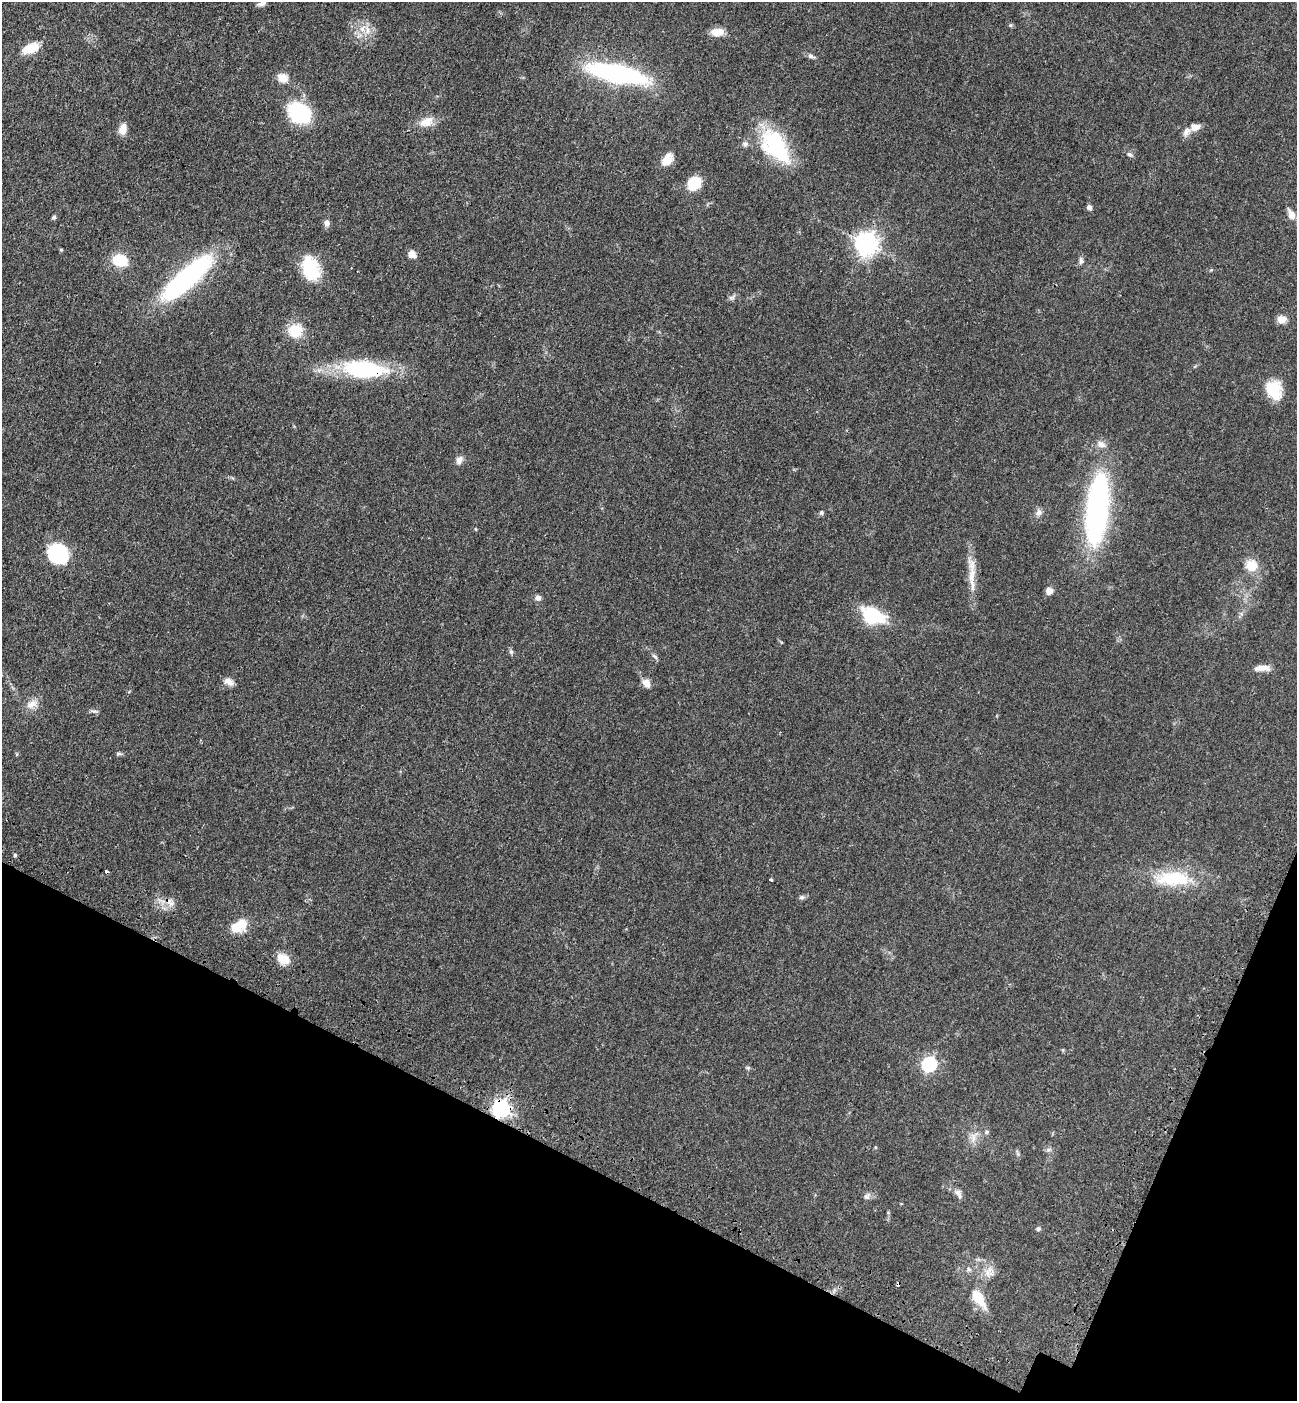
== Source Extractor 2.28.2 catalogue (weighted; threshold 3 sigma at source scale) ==
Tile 15 of 4 x 4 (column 3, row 4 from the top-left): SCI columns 2822-4116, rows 84-1482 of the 5774 x 5764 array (HDU 1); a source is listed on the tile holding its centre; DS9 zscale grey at full resolution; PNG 1299 x 1403 px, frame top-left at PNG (2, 2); no overlay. Shown black and unused: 19% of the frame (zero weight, under 3 of 4 exposures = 6% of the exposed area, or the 3 px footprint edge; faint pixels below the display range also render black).
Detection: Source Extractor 2.28.2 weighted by HDU 2 'WHT'; one run over the whole footprint, this tile lists its part. Background 0.0449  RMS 0.0053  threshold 0.0239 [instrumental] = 3 sigma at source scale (4.5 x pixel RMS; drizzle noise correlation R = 1.50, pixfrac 1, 0.05/0.05 arcsec/px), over >= 5 px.
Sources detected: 76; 1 inside a brighter object's white glare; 3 cosmic-ray / hot-pixel residue — not listed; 3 inside a brighter listed object's ellipse — not listed separately; the other 69 listed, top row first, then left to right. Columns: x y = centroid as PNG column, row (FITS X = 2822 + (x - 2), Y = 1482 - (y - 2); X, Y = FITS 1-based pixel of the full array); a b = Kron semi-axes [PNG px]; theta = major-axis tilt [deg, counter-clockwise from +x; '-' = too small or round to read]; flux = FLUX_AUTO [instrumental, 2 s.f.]
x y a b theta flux
262 3 11 6 25 2.4
362 29 11 9 76 4.6
717 32 14 8 3 6.1
31 48 22 11 20 9.3
811 56 10 5 -17 1.5
617 73 45 13 -12 120
283 78 12 9 -26 5.8
299 113 23 20 -39 36
426 122 20 12 28 6.4
1195 127 11 8 5 4.1
123 129 12 7 73 5.3
745 144 8 6 32 1.5
775 146 42 22 -54 46
1129 154 8 5 -29 1.1
667 159 17 11 54 5.8
694 183 11 9 45 17
1089 207 7 6 - 1.4
1291 215 12 7 -68 4.2
54 217 6 5 - 0.97
327 223 9 7 79 2.1
866 244 8 7 - 390
61 250 4 4 - 0.61
412 254 8 7 - 3.6
120 260 18 14 -15 13
1081 261 10 5 -89 1.6
311 268 29 19 -72 20
186 278 50 14 43 130
732 297 11 6 27 1.5
1281 319 10 8 -5 5
295 331 16 15 - 12
364 369 44 17 -7 58
1274 390 20 15 -67 15
459 460 11 8 65 2.6
1097 510 70 19 84 140
821 512 5 5 - 1.1
1038 512 10 8 69 2.2
58 553 19 17 -32 37
1252 565 11 10 - 10
971 575 32 9 85 8.4
1049 591 8 7 - 3.1
538 598 7 7 - 1.9
872 616 21 14 -22 32
511 652 6 6 - 1
654 656 10 4 -40 1.1
1262 668 20 7 3 4.4
229 682 13 7 -30 3
646 683 11 7 -55 3.8
32 704 17 10 18 4.7
94 711 11 2 0 0.94
119 753 7 4 -1 0.86
15 855 4 4 - 0.79
1173 878 48 19 0 29
771 880 4 3 - 0.56
802 897 7 5 13 1.2
235 927 11 9 -23 9.2
283 959 15 11 -28 7.5
929 1064 7 6 - 96
748 1068 6 5 - 0.79
501 1108 7 7 - 180
987 1132 6 5 - 0.83
973 1137 13 7 89 3.4
875 1147 5 3 - 0.45
1048 1150 7 4 18 1
958 1194 15 7 -56 2.6
867 1196 9 8 - 1.7
1038 1229 5 5 - 1.1
969 1269 6 5 - 1.1
988 1272 20 8 72 4.5
978 1297 17 8 -59 17
Overlapping masked pixels (flux is a lower limit): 2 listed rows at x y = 364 369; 501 1108
Isophote crosses this tile's border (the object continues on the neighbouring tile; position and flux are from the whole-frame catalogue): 1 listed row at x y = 262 3